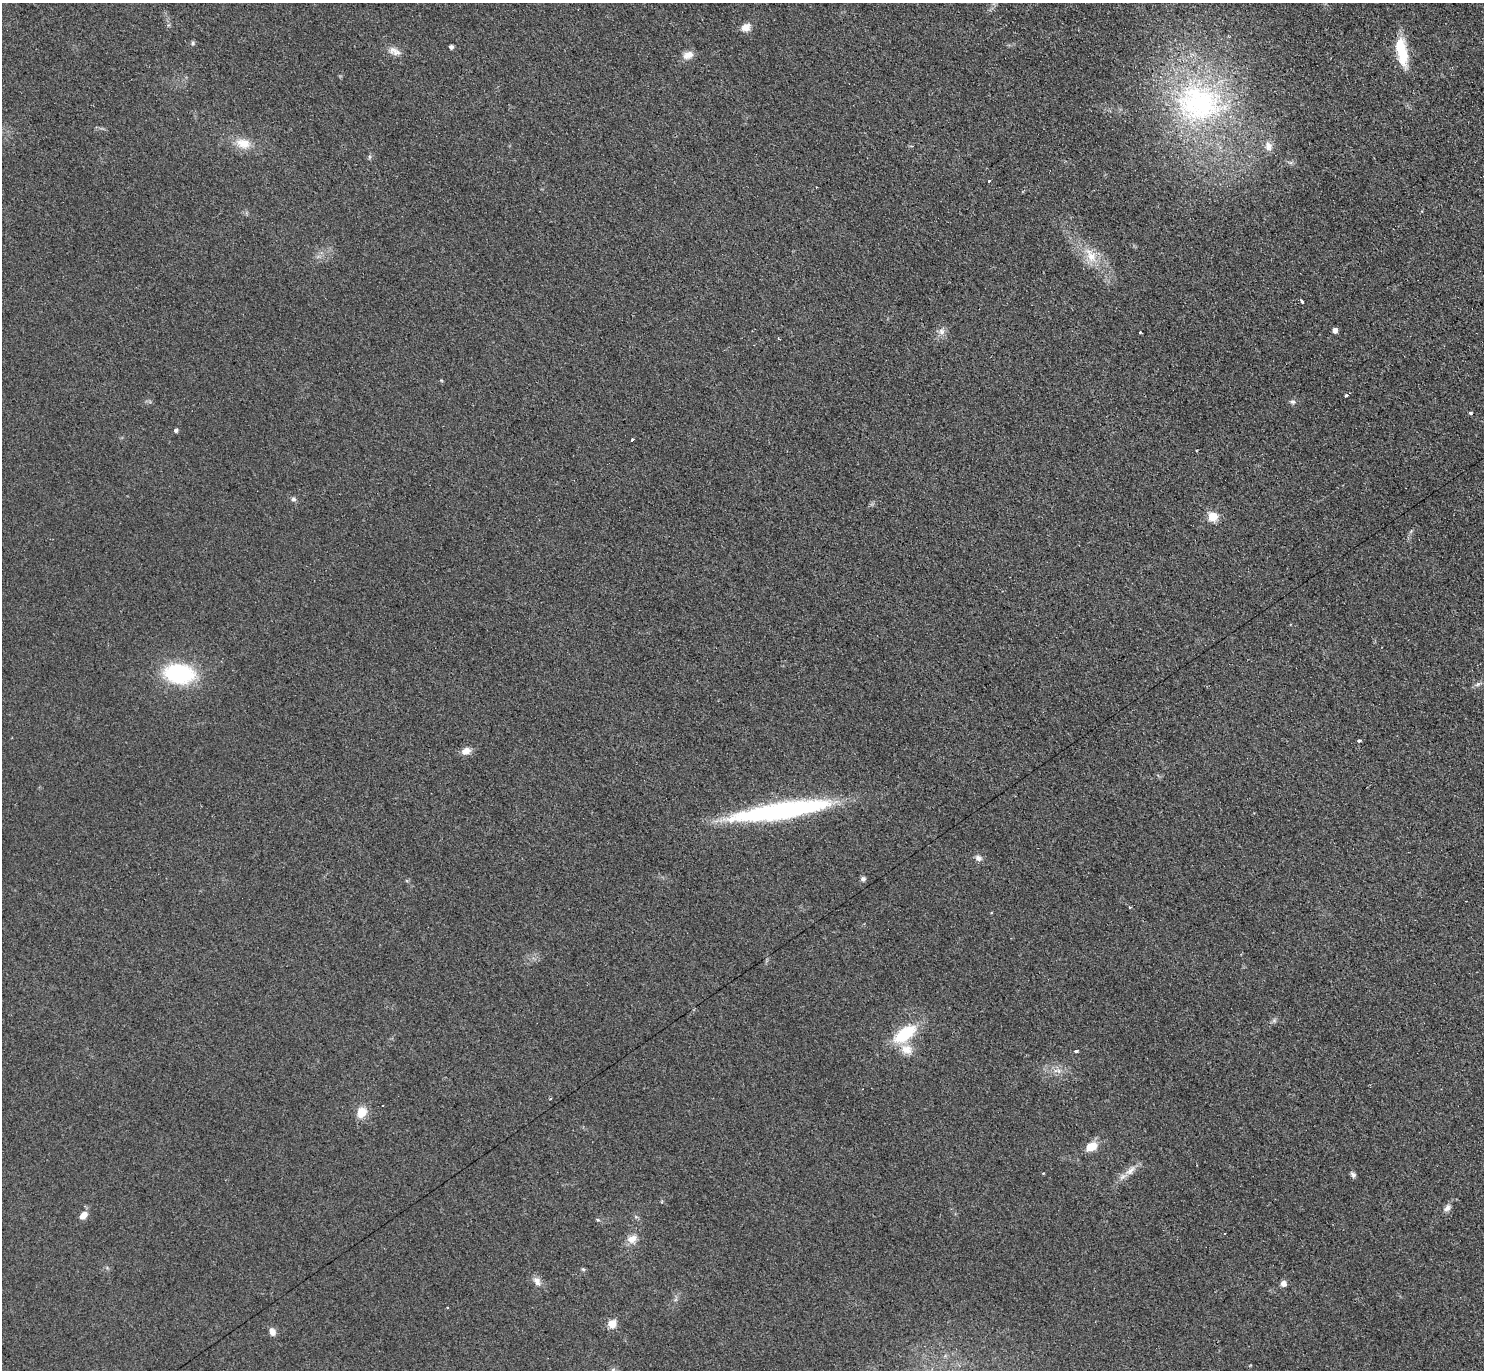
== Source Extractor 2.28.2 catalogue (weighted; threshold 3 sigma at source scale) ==
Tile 10 of 4 x 4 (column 2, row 3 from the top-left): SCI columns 1489-2970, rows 1528-2895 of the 5950 x 5938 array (HDU 1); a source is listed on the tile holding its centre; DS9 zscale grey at full resolution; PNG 1486 x 1372 px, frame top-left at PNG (2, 3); no overlay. Shown black and unused: <1% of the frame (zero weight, under 2 of 3 exposures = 2% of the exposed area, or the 3 px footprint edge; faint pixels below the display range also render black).
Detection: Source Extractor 2.28.2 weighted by HDU 2 'WHT'; one run over the whole footprint, this tile lists its part. Background 0.0961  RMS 0.012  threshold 0.0518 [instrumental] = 3 sigma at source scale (4.5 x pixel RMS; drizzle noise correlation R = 1.50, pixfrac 1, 0.05/0.05 arcsec/px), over >= 5 px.
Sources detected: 51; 1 inside a brighter object's white glare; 2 cosmic-ray / hot-pixel residue — not listed; the other 48 listed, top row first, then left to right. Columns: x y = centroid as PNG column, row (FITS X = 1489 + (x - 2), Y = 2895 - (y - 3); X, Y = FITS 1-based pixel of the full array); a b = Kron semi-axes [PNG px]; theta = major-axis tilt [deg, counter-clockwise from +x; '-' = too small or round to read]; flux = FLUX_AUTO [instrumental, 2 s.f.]
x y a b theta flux
746 27 12 10 28 8.3
193 43 6 5 - 1.9
451 47 4 4 - 3.8
396 53 16 8 -2 7.4
688 55 14 9 19 9.3
1403 57 26 13 89 30
1199 103 74 58 -5 270
243 143 20 12 -14 19
1268 146 13 10 -85 8.3
370 157 6 4 70 1.7
989 181 3 3 - 2.2
816 187 2 2 - 1.5
1091 256 24 12 -57 23
1302 302 4 3 - 3.9
1335 330 4 4 - 7
942 332 10 8 -47 5.5
1140 332 3 3 - 1.9
1346 395 3 3 - 4.1
1293 402 7 6 - 2.9
1470 413 4 3 - 1.6
176 430 4 4 - 3.1
632 440 3 3 - 4.6
293 499 6 6 - 2.8
1212 517 5 5 - 52
179 674 27 18 -8 110
1478 684 7 4 71 2.2
1359 741 4 3 - 2.3
466 751 11 8 23 8.9
780 811 99 15 9 250
978 858 8 7 - 4.7
863 879 6 6 - 3
905 1034 21 10 36 64
906 1049 16 12 -23 14
1076 1051 4 3 - 4.1
361 1112 12 9 63 17
1091 1147 12 8 25 18
1130 1171 17 8 42 9.9
1353 1175 7 5 -49 3.4
1447 1208 10 7 46 4.8
83 1215 10 7 43 8.5
597 1219 4 4 - 1.6
632 1239 13 10 31 9.9
583 1269 5 5 - 1.6
537 1281 13 8 -51 7.3
1283 1284 8 7 - 4.6
612 1324 9 8 - 11
272 1332 9 7 -68 6.2
613 1370 7 4 45 2.1
Isophote crosses this tile's border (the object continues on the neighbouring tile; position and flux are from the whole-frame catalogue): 1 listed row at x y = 613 1370